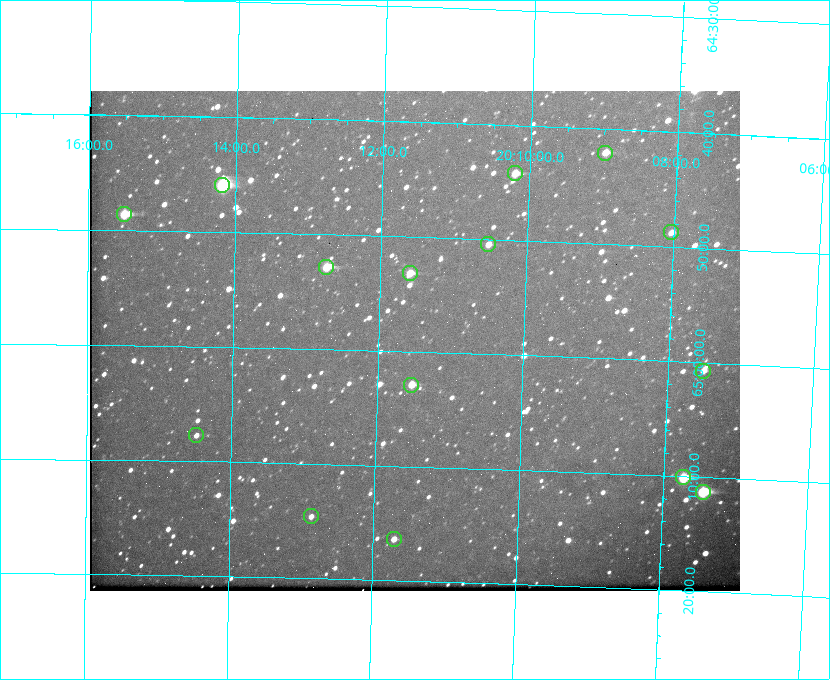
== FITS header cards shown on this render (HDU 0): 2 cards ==
NAXIS1  =                  650
NAXIS2  =                  500

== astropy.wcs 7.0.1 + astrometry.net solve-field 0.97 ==
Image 650 x 500 px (HDU 0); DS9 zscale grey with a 90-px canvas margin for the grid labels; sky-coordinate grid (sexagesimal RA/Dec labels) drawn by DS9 from the SOLVED WCS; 15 Tycho-2 reference stars matched to detected sources circled (green)
Header WCS: none
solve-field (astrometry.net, Tycho-2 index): SOLVED blind (the file carries no WCS)
Solved WCS: RA---TAN-SIP/DEC--TAN-SIP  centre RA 20:11:30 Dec +64:59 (302.87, +64.98 deg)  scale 5.23 arcsec/px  FOV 56.7' x 43.6'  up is +178 deg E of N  parity flipped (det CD > 0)
(file carries no celestial WCS; the grid is the blind solution)
Tycho-2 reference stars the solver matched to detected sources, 15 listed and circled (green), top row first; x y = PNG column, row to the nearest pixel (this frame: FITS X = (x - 90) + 1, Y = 500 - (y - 91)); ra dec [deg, ICRS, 3 dp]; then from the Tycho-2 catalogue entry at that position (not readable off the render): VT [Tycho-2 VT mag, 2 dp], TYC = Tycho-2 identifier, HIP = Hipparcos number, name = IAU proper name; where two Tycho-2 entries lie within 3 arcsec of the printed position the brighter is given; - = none
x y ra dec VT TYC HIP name
605 153 302.245 +64.701 10.15 4240-635-1 - -
515 173 302.549 +64.736 9.65 4240-950-1 - -
222 185 303.544 +64.765 7.36 4240-620-1 99731 -
124 214 303.878 +64.810 8.93 4240-794-1 - -
671 232 302.008 +64.813 10.38 4240-809-1 - -
488 244 302.633 +64.841 10.69 4240-985-1 - -
326 267 303.184 +64.880 9.02 4240-488-1 - -
410 273 302.897 +64.886 9.40 4240-717-1 - -
703 371 301.878 +65.011 10.80 4240-59-1 - -
411 385 302.882 +65.048 10.25 4240-98-1 - -
196 435 303.620 +65.129 11.18 4240-34-1 - -
683 477 301.932 +65.168 8.01 4240-866-1 99147 -
703 492 301.862 +65.188 7.70 4240-604-1 99125 -
311 516 303.217 +65.244 11.17 4240-236-1 - -
394 539 302.928 +65.273 10.74 4240-760-1 - -